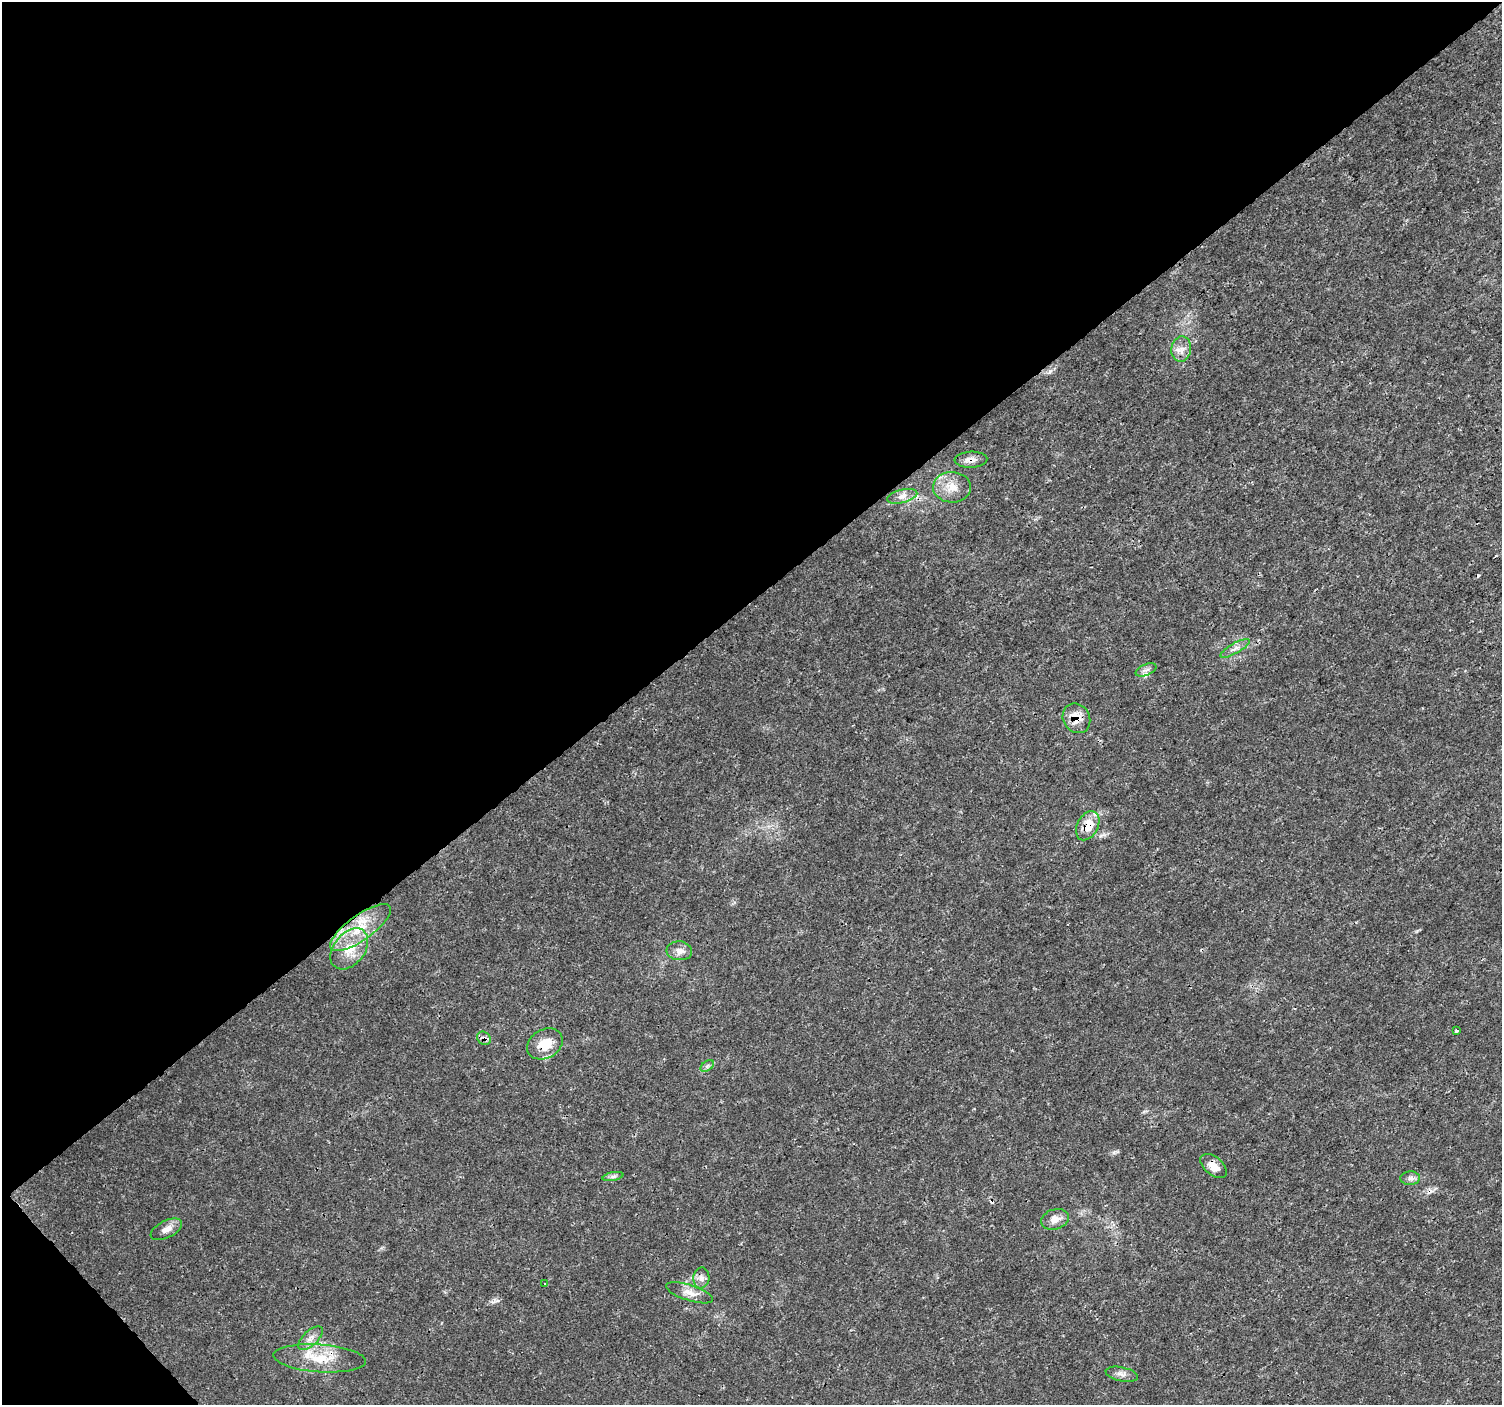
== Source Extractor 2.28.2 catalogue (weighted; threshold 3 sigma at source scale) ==
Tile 5 of 4 x 4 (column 1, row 2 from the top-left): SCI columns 7-1506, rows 3017-4419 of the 6007 x 5966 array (HDU 1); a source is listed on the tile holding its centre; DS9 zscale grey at full resolution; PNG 1504 x 1407 px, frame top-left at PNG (2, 2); each listed source drawn as its Kron ellipse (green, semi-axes under 4 px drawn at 4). Shown black and unused: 44% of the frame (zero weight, under 3 of 4 exposures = <1% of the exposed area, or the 3 px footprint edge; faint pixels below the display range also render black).
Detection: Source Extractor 2.28.2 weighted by HDU 2 'WHT'; one run over the whole footprint, this tile lists its part. Background 0.00477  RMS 0.0014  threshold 0.00631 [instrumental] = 3 sigma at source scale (4.5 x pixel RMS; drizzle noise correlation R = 1.50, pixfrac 1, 0.0396/0.0396 arcsec/px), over >= 5 px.
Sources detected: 30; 4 cosmic-ray / hot-pixel residue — neither listed nor drawn; the other 26 listed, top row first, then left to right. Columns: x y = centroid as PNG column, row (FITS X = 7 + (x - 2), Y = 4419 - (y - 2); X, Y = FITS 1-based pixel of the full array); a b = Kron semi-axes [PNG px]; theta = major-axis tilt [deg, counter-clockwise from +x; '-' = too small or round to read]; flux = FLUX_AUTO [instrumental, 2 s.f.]
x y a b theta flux
1181 349 12 10 82 1.1
971 460 16 8 3 0.95
952 487 19 15 -2 2.2
902 496 15 6 14 0.91
1235 648 16 5 29 0.72
1146 670 11 5 24 0.56
1076 718 15 13 -59 2.5
1088 826 15 10 61 2.5
361 928 36 12 36 4.8
349 949 23 15 51 3.5
679 951 13 9 -5 0.98
1456 1031 3 3 - 0.24
484 1038 7 6 - 0.46
545 1044 19 14 29 3.2
707 1066 7 4 35 0.33
1214 1166 15 9 -40 1.4
613 1177 10 4 11 0.4
1410 1178 10 6 2 0.53
1055 1219 14 10 18 1.2
166 1229 17 8 26 1.1
701 1278 10 8 84 0.75
545 1283 3 2 - 0.11
690 1293 24 8 -18 1.4
311 1338 15 7 42 0.97
320 1358 46 14 -4 4.6
1122 1374 16 7 -12 0.76
Overlapping masked pixels (flux is a lower limit): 8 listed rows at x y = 971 460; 1076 718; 1088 826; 361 928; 484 1038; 545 1044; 1214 1166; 320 1358